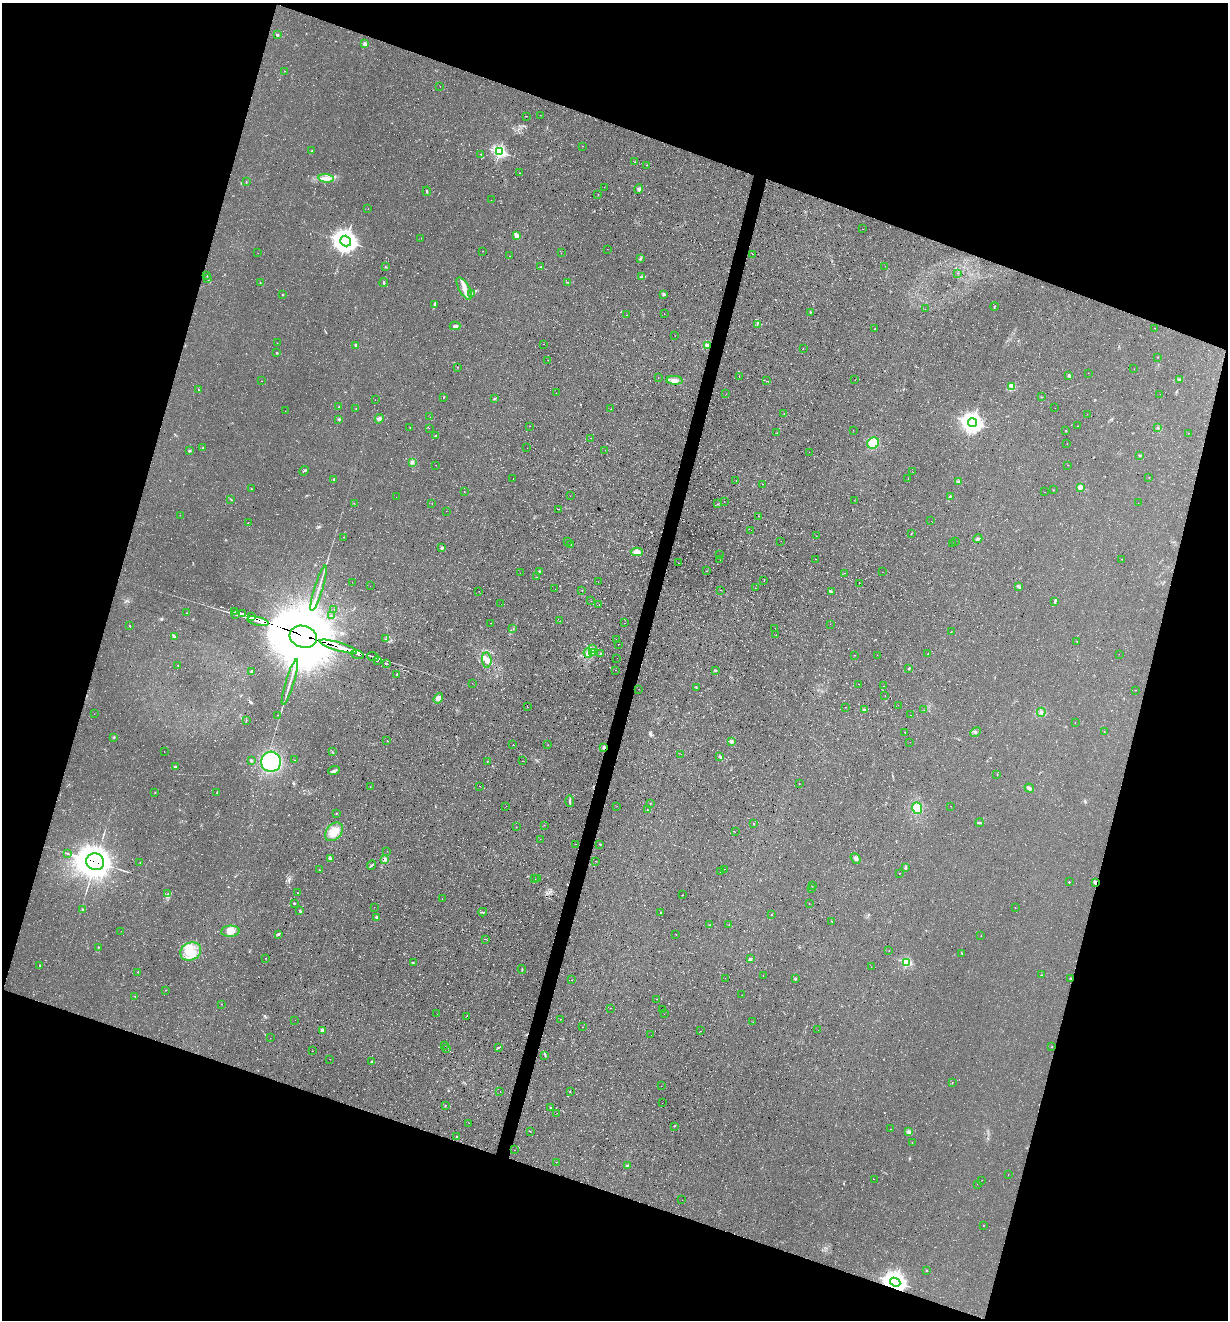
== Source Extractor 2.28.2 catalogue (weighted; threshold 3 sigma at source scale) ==
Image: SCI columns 135-5037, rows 2-5272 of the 5290 x 5272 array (HDU 1 of 3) = the unmasked area's bounding box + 8 px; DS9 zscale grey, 4 x 4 block average (1 PNG px = mean of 4 x 4 image px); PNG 1230 x 1322 px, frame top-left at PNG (2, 3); each listed source drawn as its Kron ellipse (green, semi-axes under 4 px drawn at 4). Shown black and unused: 37% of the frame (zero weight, under 3 of 4 exposures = <1% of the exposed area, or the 3 px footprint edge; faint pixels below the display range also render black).
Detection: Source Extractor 2.28.2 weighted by HDU 2 'WHT'. Background 0.0861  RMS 0.0059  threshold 0.0264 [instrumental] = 3 sigma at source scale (4.5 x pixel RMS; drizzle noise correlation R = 1.50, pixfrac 1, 0.05/0.05 arcsec/px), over >= 5 px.
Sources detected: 538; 12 too faint to see at this stretch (4 x 4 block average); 3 inside a brighter object's white glare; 86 cosmic-ray / hot-pixel residue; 2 long thin detections or spike segments (spike, bleed or trail) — neither listed nor drawn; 6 coinciding with a brighter row at this scale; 18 inside a brighter listed object's ellipse — not listed separately; the other 411 listed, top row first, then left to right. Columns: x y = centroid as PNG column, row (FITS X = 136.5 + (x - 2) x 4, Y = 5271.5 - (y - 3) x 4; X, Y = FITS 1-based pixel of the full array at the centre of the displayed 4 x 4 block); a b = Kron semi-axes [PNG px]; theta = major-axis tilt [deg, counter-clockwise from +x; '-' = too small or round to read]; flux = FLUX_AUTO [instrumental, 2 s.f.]
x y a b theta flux
277 35 2 2 - 24
365 44 2 2 - 77
284 71 2 2 - 0.91
440 86 2 2 - 0.63
540 115 2 2 - 1.4
526 116 2 2 - 1
582 146 2 2 - 0.55
312 151 3 2 - 2.9
499 152 2 2 - 810
481 154 2 2 - 1.6
635 162 2 2 - 0.71
647 165 2 2 - 0.8
519 173 2 2 - 0.64
326 178 8 3 -6 18
246 181 2 2 - 0.97
604 187 2 2 - 0.53
639 189 5 2 - 6.4
427 191 5 2 - 3.6
598 195 2 2 - 0.69
491 200 2 2 - 0.69
368 209 2 2 - 0.61
863 229 2 2 - 0.67
517 236 4 3 - 15
421 238 2 2 - 1.1
346 241 6 5 - 3200
607 249 2 2 - 0.45
483 251 2 2 - 0.89
258 253 2 2 - 0.63
561 253 2 2 - 0.8
753 254 2 2 - 0.66
509 256 2 2 - 1.5
641 258 4 2 - 4.9
885 266 2 2 - 0.53
385 267 3 2 - 2.3
541 267 3 2 - 1.9
957 273 2 2 - 0.69
207 276 2 2 - 0.74
641 277 4 3 - 6.6
208 279 3 2 - 4.3
384 282 4 2 - 3.5
568 282 2 2 - 1.3
260 283 2 2 - 1.1
464 289 13 5 -62 32
472 293 3 2 - 3.6
664 294 3 2 - 5
282 295 2 2 - 11
434 305 4 2 - 4.1
994 306 4 2 - 2.7
925 309 2 2 - 0.56
810 312 2 2 - 4.4
664 313 2 2 - 1.3
626 315 2 2 - 0.77
757 324 2 2 - 0.78
455 326 5 3 - 12
1155 328 2 2 - 1.5
875 329 2 2 - 2.6
675 336 2 2 - 0.57
277 343 2 2 - 1
544 344 2 2 - 19
356 345 2 2 - 36
707 346 2 2 - 120
803 348 2 2 - 1.7
277 353 2 2 - 7.9
1158 357 2 2 - 2.3
548 360 2 2 - 0.71
457 367 2 2 - 0.78
1134 369 2 2 - 0.49
1088 373 2 2 - 0.6
1069 375 2 2 - 22
739 376 2 2 - 0.95
658 377 2 2 - 0.78
674 380 8 3 -4 17
855 380 2 2 - 0.39
1180 380 2 2 - 2.1
262 381 2 2 - 0.57
767 381 2 2 - 0.77
1011 387 3 2 - 5
198 390 2 2 - 1.2
556 393 2 2 - 0.48
726 394 2 2 - 0.73
1160 394 2 2 - 0.5
1042 397 2 2 - 1.2
443 398 2 2 - 1.4
494 399 2 2 - 2.4
375 400 2 2 - 1
338 407 2 2 - 1.4
356 408 2 2 - 1.2
1055 408 2 2 - 0.33
611 409 2 2 - 1
285 411 2 2 - 0.87
784 414 2 2 - 1.3
1087 414 2 2 - 0.92
430 417 2 2 - 0.39
338 419 3 2 - 1.8
379 419 5 3 - 8.4
972 423 4 4 - 2400
530 426 2 2 - 0.62
1077 426 2 2 - 0.7
410 427 2 2 - 0.86
429 428 2 2 - 0.84
1158 428 4 2 - 2.2
853 430 2 2 - 0.44
1066 431 2 2 - 8
777 433 2 2 - 0.94
1189 433 2 2 - 0.65
436 435 2 2 - 1.5
591 438 2 2 - 12
873 443 6 5 - 55
1067 444 2 2 - 0.8
203 448 2 2 - 9.6
527 448 2 2 - 0.88
605 450 2 2 - 0.53
189 451 3 2 - 4.9
809 452 2 2 - 0.45
1140 455 3 2 - 3.5
412 463 2 2 - 2.6
436 465 2 2 - 0.49
1068 465 2 2 - 0.73
304 471 5 2 - 5
913 472 2 2 - 0.63
1149 477 2 2 - 0.64
513 478 2 2 - 0.93
334 479 2 2 - 2.7
908 479 2 2 - 0.4
736 481 2 2 - 0.72
958 482 3 2 - 4.1
762 484 2 2 - 0.76
1080 487 2 2 - 110
251 489 2 2 - 1.9
1053 490 2 2 - 0.98
464 491 2 2 - 0.61
1045 492 2 2 - 0.56
570 496 2 2 - 0.4
950 496 3 2 - 3.3
396 497 2 2 - 0.64
231 499 2 2 - 1.5
854 500 2 2 - 0.75
724 501 2 2 - 0.75
354 503 2 2 - 0.9
1138 503 2 2 - 0.36
432 504 2 2 - 0.62
718 504 3 2 - 1.9
558 509 2 2 - 0.96
446 511 2 2 - 0.39
180 515 2 2 - 0.72
758 516 2 2 - 0.69
931 521 2 2 - 0.33
248 523 2 2 - 0.85
751 530 2 2 - 0.54
911 534 2 2 - 1.4
816 536 2 2 - 1
343 537 2 2 - 0.92
978 539 4 2 - 7.5
568 541 2 2 - 0.45
781 541 2 2 - 0.92
955 541 2 2 - 2.1
571 544 2 2 - 1.1
952 544 2 2 - 1.5
442 548 3 2 - 7.7
637 552 6 3 -1 18
719 555 2 2 - 0.61
816 559 2 2 - 0.57
1122 559 2 2 - 0.53
720 560 2 2 - 0.47
678 563 2 2 - 0.51
707 571 2 2 - 1.3
539 572 4 2 - 2.8
882 572 2 2 - 0.43
520 573 2 2 - 0.37
844 573 2 2 - 1.1
536 577 2 2 - 2.2
764 581 2 2 - 0.68
352 582 2 2 - 0.59
598 582 2 2 - 0.44
859 583 2 2 - 1.1
370 586 2 2 - 0.34
1018 587 3 2 - 6.4
319 588 24 2 73 24
755 588 2 2 - 0.43
555 589 2 2 - 0.85
582 590 2 2 - 1.6
720 590 2 2 - 0.73
479 591 2 2 - 0.78
832 592 2 2 - 0.91
591 601 2 2 - 0.61
1055 601 4 2 - 5.5
501 604 2 2 - 0.47
599 605 2 2 - 2
334 609 2 2 - 0.58
234 612 2 2 - 38
187 613 2 2 - 1.1
243 613 3 2 - 3.1
235 614 3 2 - 2.3
252 616 4 2 - 4.9
331 616 3 2 - 1.9
258 621 11 2 -13 20
560 621 2 2 - 1.8
491 623 2 2 - 1.6
624 623 2 2 - 0.67
830 624 2 2 - 0.58
130 626 2 2 - 1.8
775 628 2 2 - 0.92
513 629 2 2 - 1
951 632 2 2 - 0.64
776 635 2 2 - 0.58
174 637 3 2 - 3.9
303 637 14 11 -16 35000
385 639 2 2 - 1.1
616 639 2 2 - 2
1077 641 2 2 - 0.77
618 644 2 2 - 0.85
338 647 20 3 -17 3800
593 648 2 2 - 0.83
592 652 2 2 - 90
588 653 4 2 - 7.3
601 653 2 2 - 1.7
357 654 6 2 -18 300
928 654 2 2 - 1.1
1119 654 2 2 - 1.6
854 655 2 2 - 1.3
877 655 2 2 - 0.76
373 656 6 2 -19 4.1
617 658 2 2 - 0.68
378 660 2 2 - 170
487 660 7 4 -84 20
386 663 2 2 - 280
178 665 2 2 - 1
909 668 3 2 - 3.9
616 670 2 2 - 1.9
715 670 4 2 - 2
252 671 2 2 - 36
397 674 2 2 - 6
290 682 24 2 73 24
472 683 2 2 - 0.52
859 684 2 2 - 0.82
883 686 2 2 - 0.41
696 688 2 2 - 1.6
639 689 2 2 - 0.54
1135 690 2 2 - 1.3
885 696 2 2 - 2
438 698 5 3 - 10
898 705 2 2 - 0.64
527 707 2 2 - 0.75
846 707 2 2 - 1.2
864 710 2 2 - 30
924 710 2 2 - 4
1041 712 4 3 - 6.5
94 714 2 2 - 0.49
278 715 2 2 - 2.1
910 715 2 2 - 0.7
246 721 2 2 - 1.4
1075 723 2 2 - 0.74
975 732 5 2 - 3.5
1105 732 2 2 - 0.97
905 733 2 2 - 4.1
114 737 2 2 - 3.8
387 740 2 2 - 0.59
732 741 2 2 - 48
910 742 2 2 - 0.5
513 745 2 2 - 9.2
548 745 2 2 - 0.94
604 748 3 2 - 5.8
164 751 2 2 - 0.47
332 752 2 2 - 1.7
681 754 2 2 - 0.65
720 756 3 2 - 3.3
251 760 3 2 - 6.3
294 760 2 2 - 0.7
522 761 2 2 - 0.68
271 762 10 10 - 220
487 762 2 2 - 1.6
175 767 3 3 - 7.2
334 771 6 2 19 9.8
997 775 2 2 - 0.97
799 784 2 2 - 0.85
479 786 2 2 - 5.8
370 787 2 2 - 1.1
1029 788 5 3 - 13
155 792 2 2 - 4.4
217 793 4 2 - 3.5
570 801 6 2 -86 6.6
650 803 2 2 - 0.84
506 806 2 2 - 0.37
617 806 2 2 - 0.42
951 806 2 2 - 0.5
917 808 6 4 -70 47
647 810 2 2 - 0.9
336 813 2 2 - 1.5
979 823 4 2 - 6.4
754 824 2 2 - 3.8
544 825 2 2 - 0.55
516 827 2 2 - 0.66
334 832 10 7 48 46
735 832 2 2 - 0.54
540 839 2 2 - 0.42
575 844 2 2 - 0.53
600 844 2 2 - 2.9
387 851 2 2 - 0.94
67 854 3 2 - 3.9
856 858 6 3 -50 10
330 859 4 2 - 6.7
385 859 3 3 - 6.2
596 861 2 2 - 0.61
95 862 9 8 - 8600
140 862 2 2 - 1.1
371 865 5 2 - 4.5
906 867 3 2 - 6.6
725 869 2 2 - 0.46
319 870 2 2 - 1.4
720 872 2 2 - 1.1
899 873 2 2 - 1.6
537 878 2 2 - 0.7
534 879 2 2 - 1
1069 882 2 2 - 5.2
1095 882 4 3 - 6.1
812 886 2 2 - 0.71
812 888 2 2 - 0.99
298 893 2 2 - 1.2
168 894 3 2 - 2.5
682 895 2 2 - 0.85
442 899 2 2 - 0.55
294 903 3 2 - 2.8
809 904 2 2 - 0.87
374 907 2 2 - 0.75
1015 908 2 2 - 0.69
83 910 2 2 - 2
300 911 4 2 - 3.6
483 912 4 2 - 3.8
661 913 2 2 - 3.9
772 915 2 2 - 1
376 917 2 2 - 27
832 922 2 2 - 1.2
710 925 2 2 - 2.1
729 925 2 2 - 0.99
121 931 2 2 - 0.54
230 931 9 5 3 38
278 934 3 3 - 4
676 934 2 2 - 0.48
981 936 2 2 - 0.96
485 939 2 2 - 1.2
98 947 2 2 - 1.3
191 951 11 8 26 56
889 951 2 2 - 0.78
962 953 2 2 - 2
266 958 2 2 - 0.87
750 958 3 2 - 3.5
906 962 2 2 - 370
413 963 3 2 - 2.2
40 965 2 2 - 8.1
871 967 2 2 - 0.52
522 969 4 2 - 2.7
138 972 2 2 - 1.1
763 975 2 2 - 3.1
1042 975 2 2 - 1.5
725 978 2 2 - 0.6
1071 978 2 2 - 13
795 979 2 2 - 13
572 980 2 2 - 1.6
166 990 2 2 - 1.1
742 995 2 2 - 0.46
135 996 2 2 - 0.99
656 999 2 2 - 1.7
222 1004 2 2 - 0.86
610 1008 2 2 - 0.81
663 1010 2 2 - 0.61
437 1014 2 2 - 0.59
664 1014 2 2 - 0.45
467 1016 2 2 - 0.79
561 1019 2 2 - 1.9
295 1020 2 2 - 0.42
753 1022 2 2 - 1.1
583 1027 2 2 - 0.61
322 1030 2 2 - 54
818 1030 2 2 - 0.44
700 1031 2 2 - 0.82
651 1035 2 2 - 0.49
270 1038 2 2 - 0.47
445 1045 2 2 - 0.61
1052 1047 2 2 - 2.9
447 1048 2 2 - 0.68
498 1048 3 2 - 2.3
312 1051 2 2 - 0.81
545 1055 2 2 - 1.3
330 1059 2 2 - 0.47
371 1061 2 2 - 2.4
952 1082 2 2 - 1.2
661 1086 2 2 - 0.43
570 1091 2 2 - 1.4
500 1092 2 2 - 0.39
662 1103 2 2 - 0.68
445 1105 2 2 - 4.6
550 1107 2 2 - 4
557 1113 2 2 - 0.58
469 1123 2 2 - 0.51
674 1126 2 2 - 1.9
891 1129 2 2 - 0.89
530 1131 2 2 - 1.5
909 1132 4 3 - 8.9
457 1136 2 2 - 2
912 1142 2 2 - 1.6
514 1150 2 2 - 0.85
557 1162 2 2 - 0.5
627 1166 3 2 - 5.3
1008 1175 2 2 - 0.51
874 1179 2 2 - 3.7
982 1180 2 2 - 0.63
977 1184 2 2 - 0.67
682 1200 2 2 - 1.7
984 1225 2 2 - 0.81
926 1270 2 2 - 6.3
895 1282 5 4 - 2800
Overlapping masked pixels (flux is a lower limit): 13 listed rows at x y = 234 612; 243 613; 252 616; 258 621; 303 637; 338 647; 357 654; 378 660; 604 748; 95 862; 1095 882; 1071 978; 895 1282
Diffuse or blended objects may show on this block-average render without a row.